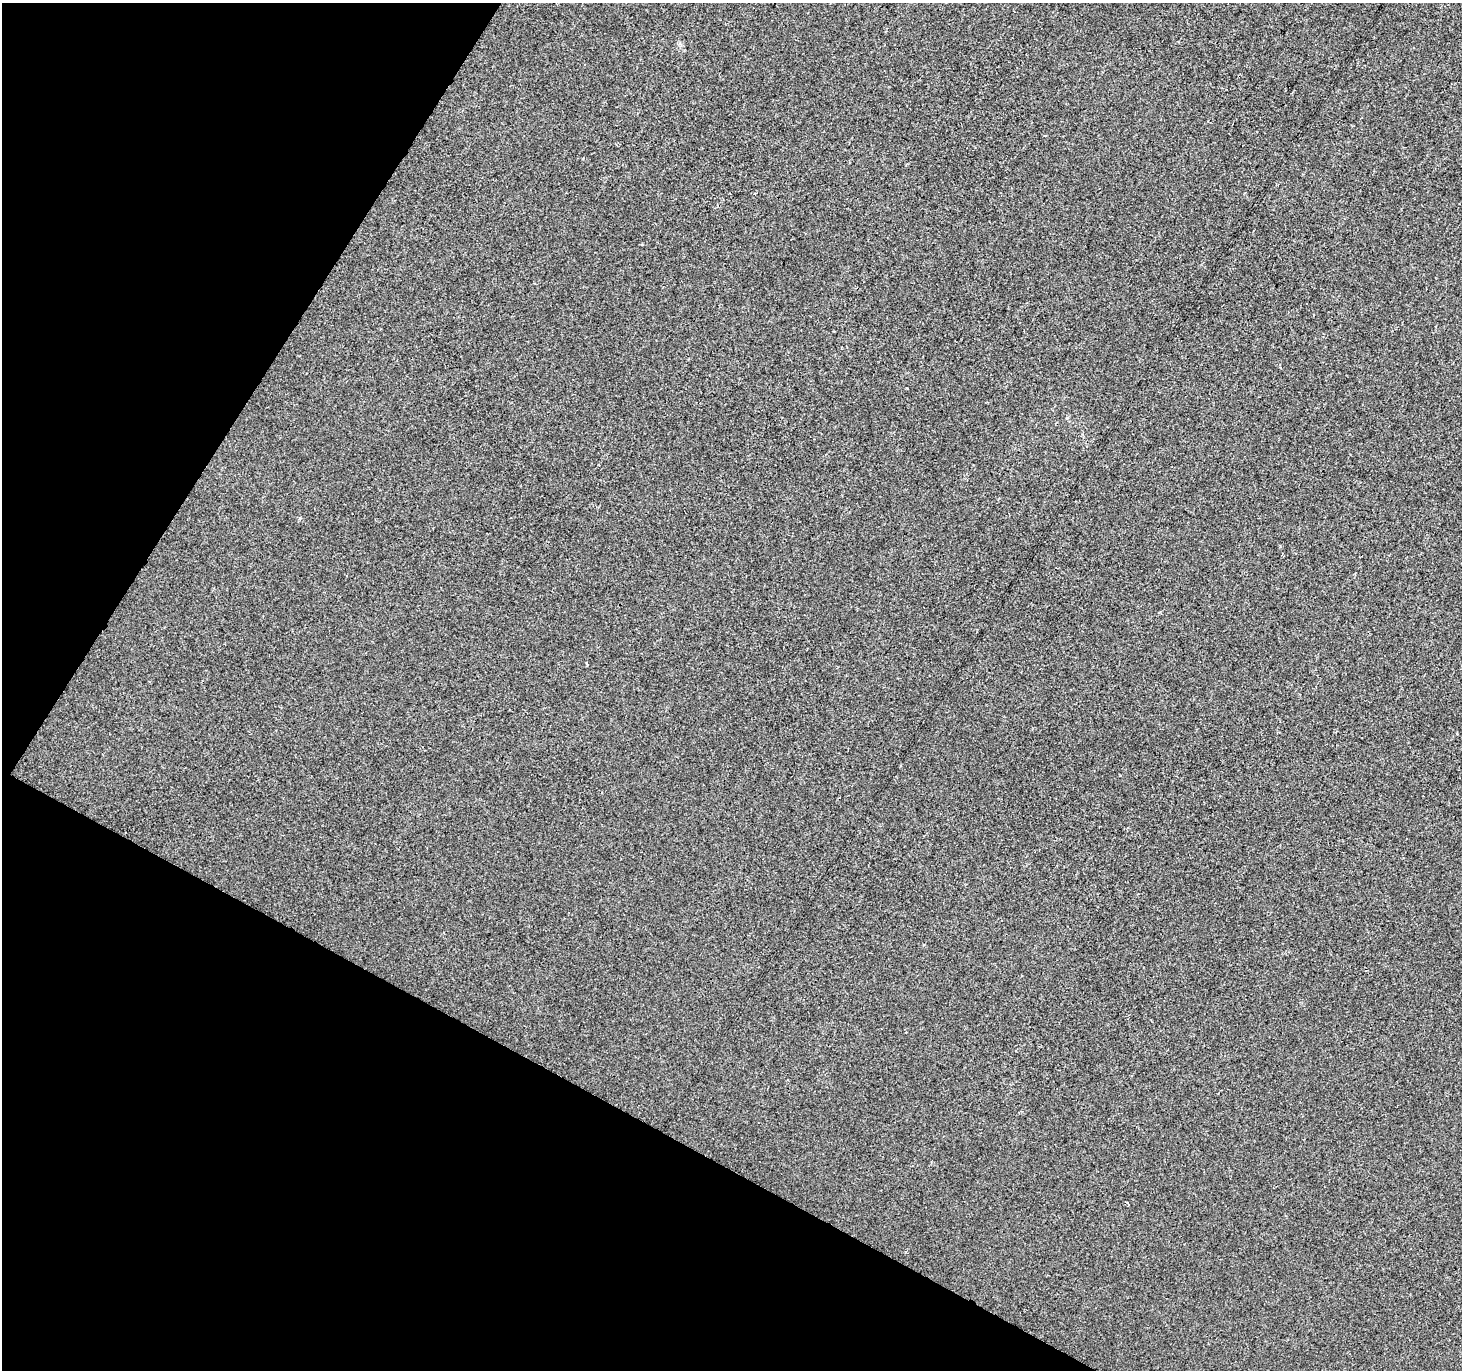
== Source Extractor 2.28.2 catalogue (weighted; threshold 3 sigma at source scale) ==
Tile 9 of 4 x 4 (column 1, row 3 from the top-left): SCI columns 7-1466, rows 1629-2996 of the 5847 x 5926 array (HDU 1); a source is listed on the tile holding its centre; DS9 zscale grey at full resolution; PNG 1464 x 1372 px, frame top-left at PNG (2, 3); no overlay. Shown black and unused: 26% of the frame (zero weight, under 2 of 3 exposures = <1% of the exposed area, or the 3 px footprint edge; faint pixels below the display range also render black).
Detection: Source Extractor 2.28.2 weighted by HDU 2 'WHT'; one run over the whole footprint, this tile lists its part. Background -6.75e-04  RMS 0.0041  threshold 0.0187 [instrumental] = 3 sigma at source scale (4.5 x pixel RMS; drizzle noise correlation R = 1.50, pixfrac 1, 0.0396/0.0396 arcsec/px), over >= 5 px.
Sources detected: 3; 1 cosmic-ray / hot-pixel residue — not listed; the other 2 listed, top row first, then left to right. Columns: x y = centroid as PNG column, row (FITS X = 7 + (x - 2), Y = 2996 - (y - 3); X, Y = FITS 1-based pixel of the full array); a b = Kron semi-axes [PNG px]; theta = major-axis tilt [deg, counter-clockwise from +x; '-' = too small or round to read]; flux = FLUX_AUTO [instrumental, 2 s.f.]
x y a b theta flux
587 664 4 3 - 0.37
1457 734 3 2 - 0.31